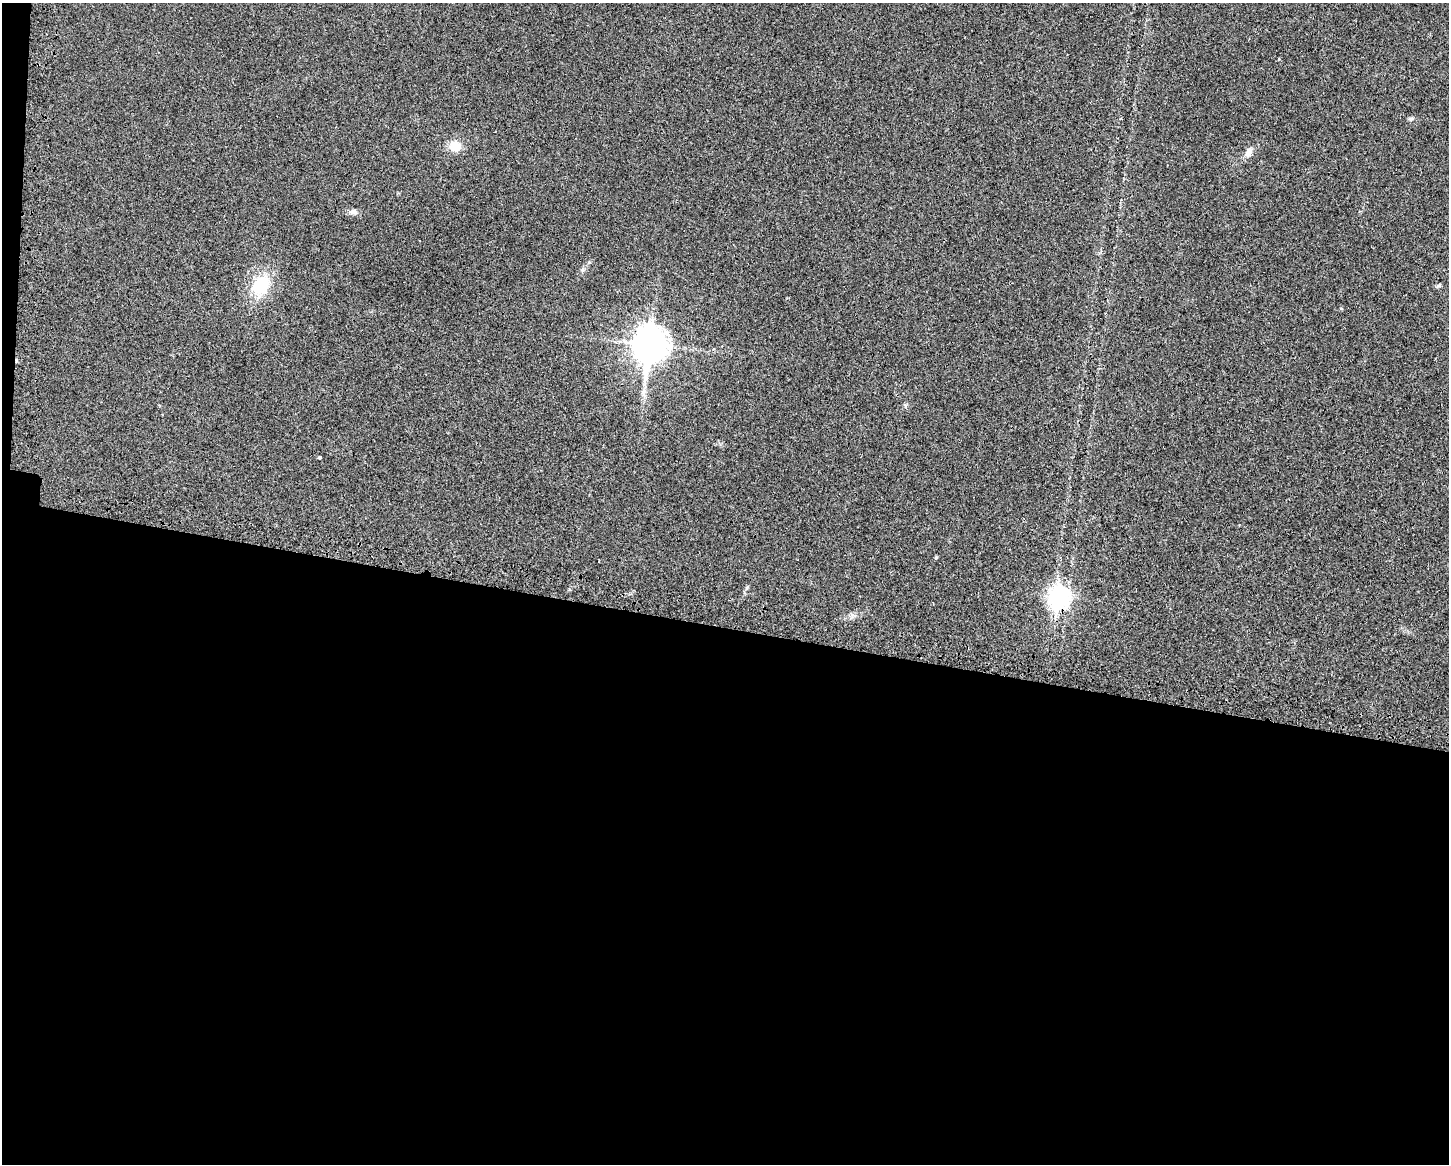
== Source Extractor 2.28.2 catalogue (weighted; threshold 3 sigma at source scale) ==
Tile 10 of 3 x 4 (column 1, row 4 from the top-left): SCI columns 225-1671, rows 34-1195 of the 4705 x 4716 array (HDU 1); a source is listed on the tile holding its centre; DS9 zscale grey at full resolution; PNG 1451 x 1166 px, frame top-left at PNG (2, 3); no overlay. Shown black and unused: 47% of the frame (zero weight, under 3 of 4 exposures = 3% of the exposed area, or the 3 px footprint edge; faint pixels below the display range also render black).
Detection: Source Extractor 2.28.2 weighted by HDU 2 'WHT'; one run over the whole footprint, this tile lists its part. Background 0.0234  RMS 0.0057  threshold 0.0255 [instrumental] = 3 sigma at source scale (4.5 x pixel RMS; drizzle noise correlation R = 1.50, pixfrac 1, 0.05/0.05 arcsec/px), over >= 5 px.
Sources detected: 13; all 13 listed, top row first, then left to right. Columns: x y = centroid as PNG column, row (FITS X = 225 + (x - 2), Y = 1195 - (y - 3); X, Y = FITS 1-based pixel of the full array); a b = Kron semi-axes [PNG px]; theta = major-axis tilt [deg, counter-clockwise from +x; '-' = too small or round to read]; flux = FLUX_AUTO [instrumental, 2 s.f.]
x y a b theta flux
1411 119 8 5 10 1.1
455 146 14 13 - 8.3
1248 152 14 8 60 3.8
353 212 13 7 6 2.5
582 270 6 6 - 1.2
1439 285 7 5 30 0.92
261 286 27 18 60 26
1341 308 5 3 - 0.53
650 345 14 11 84 1000
320 457 3 3 - 1.3
936 557 4 3 - 0.75
747 587 8 4 55 0.97
1058 597 10 8 86 250
Overlapping masked pixels (flux is a lower limit): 1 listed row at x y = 1058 597